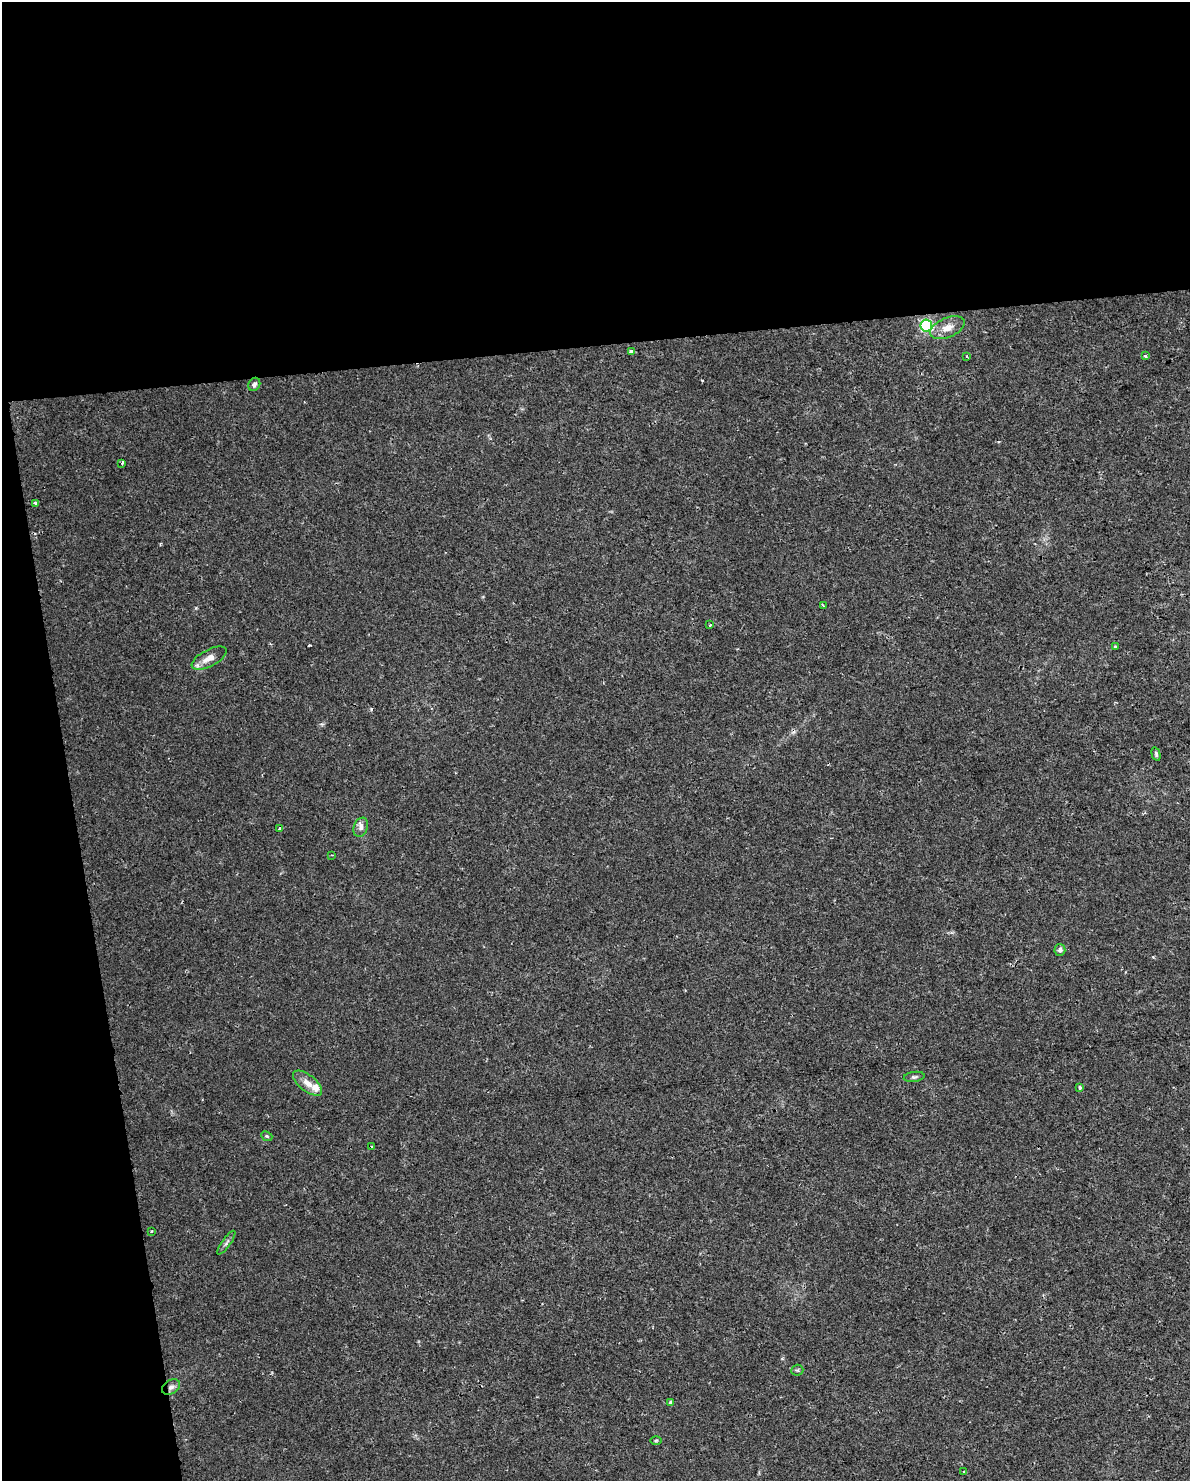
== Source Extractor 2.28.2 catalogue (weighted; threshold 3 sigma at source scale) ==
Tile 1 of 4 x 3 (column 1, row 1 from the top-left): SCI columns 1-1188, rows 3020-4498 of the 4754 x 4517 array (HDU 1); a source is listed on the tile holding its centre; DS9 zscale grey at full resolution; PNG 1192 x 1483 px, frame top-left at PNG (2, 2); each listed source drawn as its Kron ellipse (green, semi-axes under 4 px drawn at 4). Shown black and unused: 29% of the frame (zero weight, under 2 of 3 exposures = <1% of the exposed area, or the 3 px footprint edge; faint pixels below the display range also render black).
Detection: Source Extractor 2.28.2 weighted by HDU 2 'WHT'; one run over the whole footprint, this tile lists its part. Background 0.00454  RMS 0.0028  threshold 0.0125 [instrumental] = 3 sigma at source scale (4.5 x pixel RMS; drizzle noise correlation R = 1.50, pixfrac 1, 0.0396/0.0396 arcsec/px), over >= 5 px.
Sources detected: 33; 2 cosmic-ray / hot-pixel residue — neither listed nor drawn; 2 inside a brighter listed object's ellipse — not listed separately; the other 29 listed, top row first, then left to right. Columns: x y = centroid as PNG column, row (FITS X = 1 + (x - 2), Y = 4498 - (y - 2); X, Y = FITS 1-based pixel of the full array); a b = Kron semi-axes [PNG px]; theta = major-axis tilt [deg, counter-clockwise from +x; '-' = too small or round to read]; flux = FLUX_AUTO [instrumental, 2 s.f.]
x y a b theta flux
926 325 6 6 - 40
947 328 18 9 22 3.1
631 352 4 3 - 1.6
966 356 4 2 - 0.31
1145 356 4 4 - 0.49
254 384 7 5 60 0.73
122 463 3 3 - 0.77
35 503 3 3 - 0.82
823 606 3 2 - 0.31
710 625 3 3 - 0.29
1115 646 3 3 - 0.41
209 658 19 8 28 2.9
1156 754 7 4 -76 0.48
361 827 10 7 69 1.1
280 829 4 3 - 1
332 855 3 3 - 0.24
1060 950 6 5 - 0.88
914 1077 10 5 8 0.65
307 1083 17 8 -38 2.6
1080 1087 4 3 - 0.88
267 1136 6 4 -23 0.38
372 1147 3 3 - 0.32
151 1231 3 3 - 0.26
226 1243 14 4 55 0.72
797 1370 6 5 - 0.44
171 1387 10 7 32 1.2
670 1402 4 3 - 0.95
656 1440 6 4 2 0.31
964 1472 3 3 - 0.28
Overlapping masked pixels (flux is a lower limit): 1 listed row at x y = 171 1387